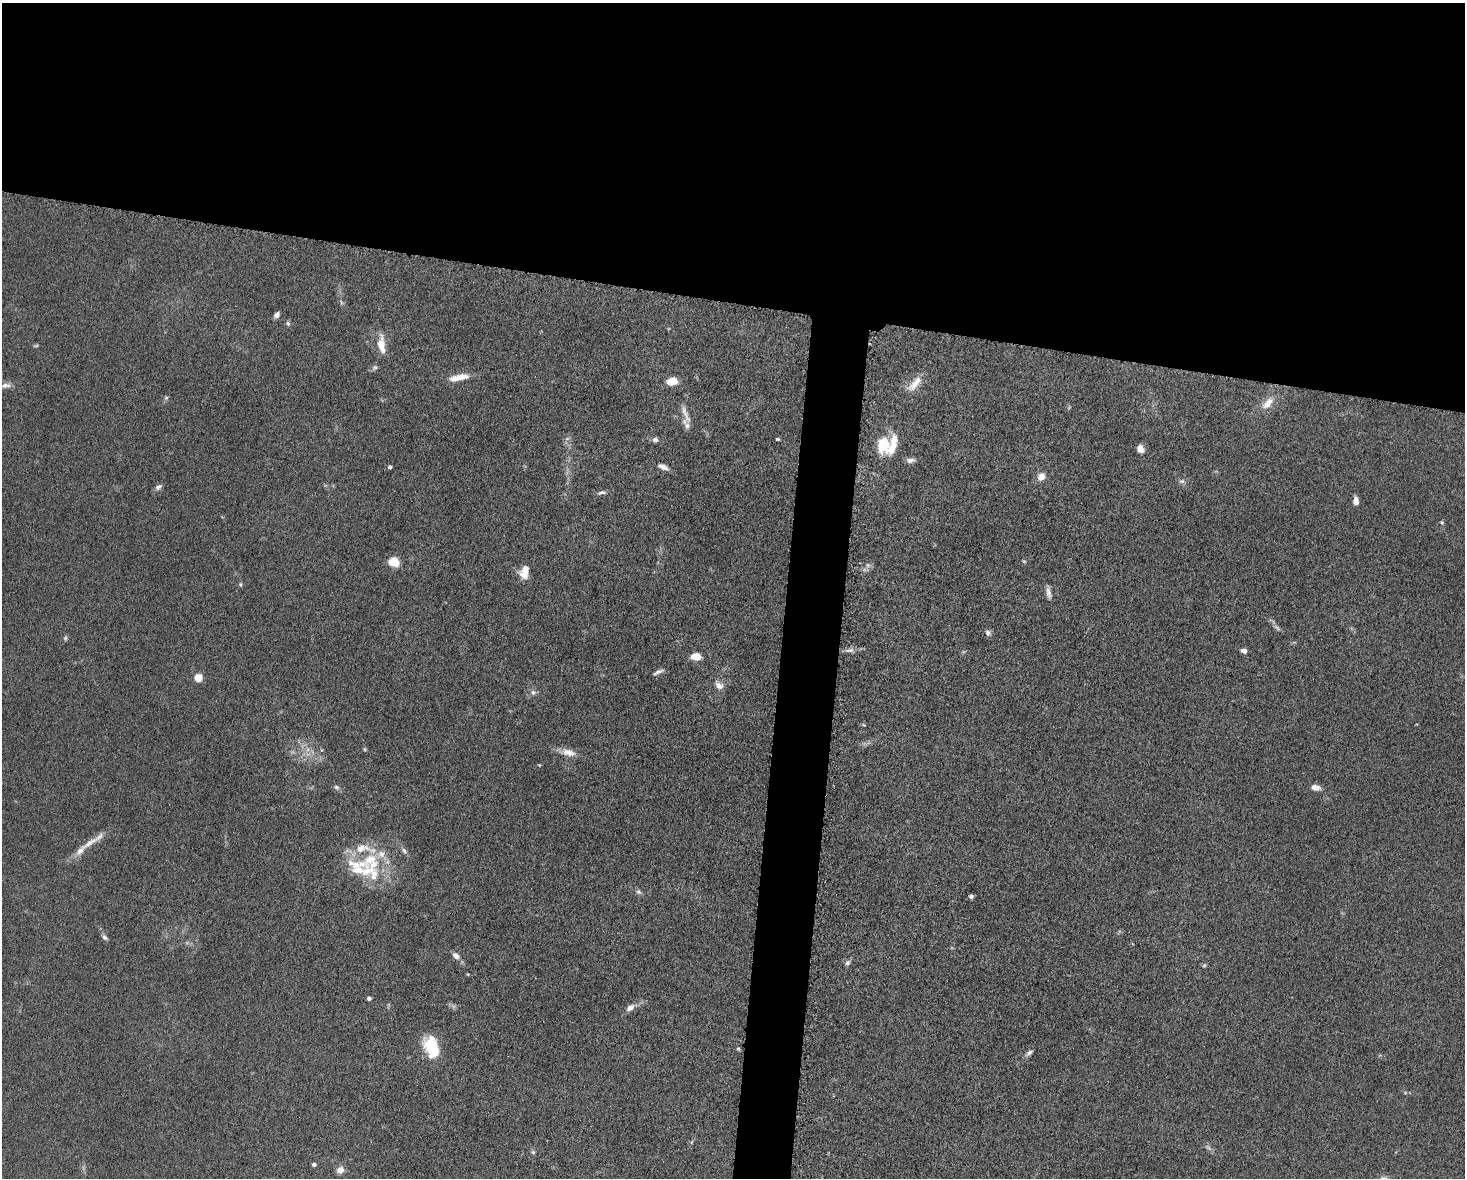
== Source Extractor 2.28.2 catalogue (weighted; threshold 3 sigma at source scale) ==
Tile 2 of 3 x 4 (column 2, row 1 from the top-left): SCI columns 1694-3156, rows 3536-4711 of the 4746 x 4719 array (HDU 1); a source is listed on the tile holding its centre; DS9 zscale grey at full resolution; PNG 1467 x 1180 px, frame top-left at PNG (2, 3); no overlay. Shown black and unused: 28% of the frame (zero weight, under 5 of 10 exposures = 2% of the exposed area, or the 3 px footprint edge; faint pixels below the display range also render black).
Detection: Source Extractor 2.28.2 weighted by HDU 2 'WHT'; one run over the whole footprint, this tile lists its part. Background 0.0231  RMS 0.0021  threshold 0.00861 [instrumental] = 3 sigma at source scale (4.09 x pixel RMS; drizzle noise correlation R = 1.36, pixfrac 0.8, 0.05/0.05 arcsec/px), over >= 5 px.
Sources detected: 76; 2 too faint to see at this stretch — not listed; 9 inside a brighter listed object's ellipse — not listed separately; the other 65 listed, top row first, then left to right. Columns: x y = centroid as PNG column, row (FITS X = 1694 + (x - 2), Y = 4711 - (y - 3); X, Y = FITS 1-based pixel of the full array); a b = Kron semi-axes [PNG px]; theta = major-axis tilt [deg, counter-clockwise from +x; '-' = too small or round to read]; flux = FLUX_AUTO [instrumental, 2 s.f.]
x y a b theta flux
341 302 6 4 -71 0.31
277 315 7 5 52 0.75
288 323 7 5 -69 0.38
381 345 22 8 -83 2.9
36 346 7 3 8 0.26
375 367 7 7 - 0.52
458 378 25 7 12 2.9
672 381 10 7 12 3.4
915 383 26 9 48 2.9
5 385 13 7 7 1.1
166 398 5 5 - 0.35
1268 403 20 9 46 2.6
685 414 28 6 -68 1.6
777 439 4 3 - 0.3
655 440 8 6 -4 0.65
882 448 14 9 -71 4.1
892 448 24 11 51 3.1
1141 449 7 6 - 2.1
910 460 12 6 2 0.83
390 467 4 4 - 0.52
663 467 12 6 -22 1.1
1041 476 9 7 56 1.7
1182 481 8 6 11 0.55
158 487 10 6 36 0.66
602 492 10 5 8 0.61
1356 501 8 5 -85 1.4
1442 522 5 4 - 0.27
1024 561 6 3 -2 0.21
394 562 12 10 -23 2.6
868 565 7 6 - 0.56
525 572 15 9 80 2.9
240 584 6 4 -73 0.29
1049 593 14 6 -79 1
988 633 8 7 - 0.58
65 638 6 5 - 0.37
851 650 8 6 20 0.72
1244 651 6 5 - 0.99
696 656 8 6 -4 3.1
658 672 13 4 25 0.65
198 678 5 5 - 6.2
719 686 11 8 -28 1.2
533 692 8 7 - 0.73
864 725 5 3 - 0.2
364 749 6 4 -70 0.24
569 752 20 9 -16 2
539 765 4 4 - 0.17
336 787 8 5 -10 0.48
1315 787 12 7 -9 1.2
89 843 33 7 33 3
404 851 9 5 -52 0.56
370 859 31 28 32 11
638 892 8 6 -39 0.52
971 896 4 4 - 0.57
104 937 9 5 -38 0.56
456 956 11 7 -45 1
847 963 8 6 46 0.56
1204 965 6 5 - 0.3
369 998 5 4 - 0.48
630 1008 11 7 36 1.1
431 1047 25 15 -70 7.4
738 1048 5 4 - 0.25
1029 1053 10 5 40 0.63
533 1152 6 6 - 0.35
314 1164 4 4 - 0.62
340 1170 9 8 - 1.4